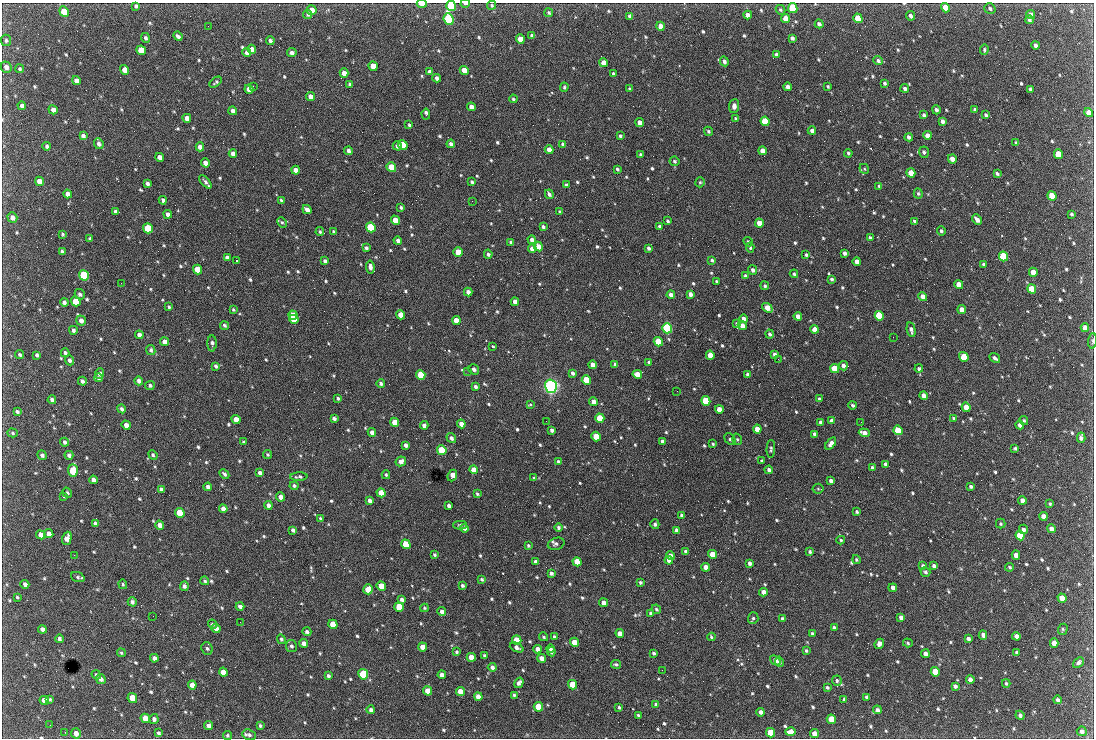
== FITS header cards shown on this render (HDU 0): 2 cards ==
NAXIS1  =                 1092 /fastest changing axis
NAXIS2  =                  736 /next to fastest changing axis

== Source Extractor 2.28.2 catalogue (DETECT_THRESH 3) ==
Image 1092 x 736 px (HDU 0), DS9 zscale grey, 1 PNG px = 1 image px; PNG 1096 x 740 px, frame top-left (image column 1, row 736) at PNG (2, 3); each listed source drawn as its Kron ellipse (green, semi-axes under 4 px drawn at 4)
Background 2470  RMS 46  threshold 137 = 3 sigma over >= 5 px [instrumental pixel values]
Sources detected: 798; of the 798, the 500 brightest by FLUX_AUTO listed and drawn (298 fainter detections omitted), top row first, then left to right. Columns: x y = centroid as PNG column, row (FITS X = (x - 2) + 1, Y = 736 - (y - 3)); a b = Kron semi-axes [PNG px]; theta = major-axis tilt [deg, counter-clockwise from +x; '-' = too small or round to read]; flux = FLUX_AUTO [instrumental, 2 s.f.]
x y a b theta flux
465 3 5 2 - 5.5e+03
422 4 5 3 - 2.8e+04
492 5 5 4 - 4.7e+03
136 6 4 4 - 6.5e+03
451 6 5 5 - 2.4e+05
793 8 5 4 - 1.8e+05
945 8 5 4 - 5.3e+04
990 9 6 5 - 6.8e+03
312 10 5 4 - 4.1e+04
780 10 5 4 - 5.1e+03
64 12 5 4 - 7.3e+04
549 13 4 4 - 5.0e+03
1031 14 5 4 - 1.1e+04
308 15 5 4 - 5.5e+03
748 15 4 4 - 1.8e+04
630 16 4 4 - 1.4e+04
910 16 4 4 - 9.1e+03
785 18 4 4 - 2.3e+04
858 18 5 4 - 8.1e+04
449 19 6 5 - 4.9e+05
1029 20 4 4 - 8.4e+03
819 24 4 3 - 9.8e+03
208 26 2 2 - 4.6e+03
660 26 4 4 - 2.9e+04
178 36 5 3 - 9.6e+03
532 36 4 3 - 7.7e+03
145 38 5 4 - 7.2e+03
792 38 4 4 - 8.8e+03
520 39 5 4 - 3.7e+04
6 40 6 5 - 5.6e+03
270 41 4 3 - 1.0e+04
1035 45 4 3 - 1.1e+04
252 49 4 4 - 1.8e+04
141 50 5 4 - 5.7e+04
984 50 5 3 - 4.3e+03
247 53 4 4 - 1.2e+04
292 53 5 4 - 1.3e+04
777 55 4 3 - 7.9e+03
724 61 5 4 - 9.3e+03
878 61 5 4 - 8.1e+03
603 63 4 4 - 2.7e+04
373 66 5 4 - 4.5e+04
6 67 6 5 - 1.5e+04
20 69 4 4 - 5.2e+03
125 70 5 4 - 3.4e+04
464 70 4 4 - 3.0e+04
429 72 4 3 - 1.0e+04
344 73 4 4 - 2.4e+04
613 74 4 3 - 5.8e+03
437 78 4 3 - 9.9e+03
76 80 4 4 - 1.9e+04
216 82 7 4 39 5.6e+03
884 83 4 3 - 5.7e+03
350 84 3 3 - 4.4e+03
253 86 2 2 - 2.0e+04
828 86 3 3 - 4.5e+03
564 87 4 3 - 4.8e+03
788 87 4 4 - 1.5e+04
905 88 4 4 - 7.8e+03
249 89 5 4 - 2.4e+04
630 89 4 4 - 6.1e+03
1030 89 4 3 - 4.5e+03
311 96 4 4 - 2.0e+04
513 99 4 4 - 4.5e+03
22 106 4 4 - 1.4e+04
734 106 7 5 84 1.4e+04
471 107 4 4 - 2.4e+04
975 109 3 3 - 6.6e+03
53 110 5 4 - 1.6e+04
936 110 4 4 - 9.1e+03
233 111 4 4 - 1.2e+04
1089 112 4 4 - 3.5e+04
426 114 5 3 - 1.2e+04
924 115 3 3 - 8.0e+03
986 115 4 3 - 6.3e+03
187 118 4 4 - 1.8e+04
736 119 4 3 - 6.9e+03
765 121 5 4 - 1.3e+05
942 121 4 3 - 1.1e+04
640 122 4 4 - 1.6e+04
409 125 4 3 - 4.4e+03
708 131 5 4 - 5.2e+03
812 131 4 4 - 1.2e+04
927 135 4 4 - 2.1e+04
83 136 4 4 - 9.5e+03
620 136 4 3 - 6.8e+03
909 137 4 3 - 9.5e+03
1016 143 4 3 - 6.5e+03
99 144 5 4 - 1.1e+04
451 144 4 4 - 9.8e+03
563 144 4 4 - 9.5e+03
403 145 5 4 - 1.3e+05
47 146 4 4 - 7.1e+03
397 146 4 4 - 9.4e+03
200 147 4 4 - 1.6e+04
549 150 4 4 - 2.9e+04
349 151 4 3 - 1.1e+04
762 151 4 4 - 2.8e+04
924 152 5 5 - 7.6e+03
233 153 4 4 - 1.6e+04
848 153 4 3 - 5.7e+03
1058 154 5 4 - 8.9e+04
641 155 4 3 - 4.7e+03
160 157 4 4 - 1.5e+04
952 159 4 4 - 2.4e+04
674 161 5 5 - 5.2e+03
205 163 4 4 - 1.9e+04
391 167 5 4 - 1.3e+05
617 169 4 3 - 5.2e+03
864 169 5 4 - 4.3e+03
295 170 4 4 - 2.1e+04
911 173 5 4 - 5.0e+04
997 173 4 3 - 7.0e+03
39 181 5 4 - 2.9e+04
205 182 8 4 -48 9.7e+03
472 182 3 3 - 5.7e+03
700 182 5 4 - 4.8e+03
147 183 4 3 - 8.4e+03
566 185 3 3 - 6.7e+03
879 186 3 3 - 4.6e+03
68 194 4 4 - 1.7e+04
549 194 5 3 - 6.8e+03
918 194 5 4 - 5.1e+03
1052 196 5 4 - 6.8e+04
163 200 4 3 - 7.8e+03
281 200 4 3 - 4.5e+03
472 201 2 2 - 7.6e+03
401 207 3 3 - 5.4e+03
307 210 5 4 - 1.8e+04
115 212 4 3 - 8.4e+03
560 212 3 3 - 4.9e+03
168 214 4 4 - 1.1e+04
1072 214 3 3 - 4.8e+03
12 218 5 4 - 1.6e+04
395 220 5 4 - 4.9e+04
977 220 6 4 -52 1.4e+04
668 221 3 3 - 5.0e+03
914 221 4 3 - 4.4e+03
282 222 5 4 - 4.4e+03
759 223 4 4 - 3.5e+04
660 226 4 3 - 7.3e+03
371 227 5 4 - 2.3e+05
543 227 4 3 - 7.6e+03
148 228 5 4 - 1.8e+05
941 231 4 4 - 5.5e+03
320 232 4 3 - 4.9e+03
334 232 3 3 - 4.6e+03
62 234 3 3 - 4.3e+03
870 238 4 3 - 8.4e+03
90 239 3 3 - 4.9e+03
532 240 4 4 - 1.4e+04
398 241 4 3 - 1.0e+04
511 242 4 3 - 5.6e+03
748 242 5 4 - 5.4e+03
538 246 5 4 - 2.4e+04
366 248 4 3 - 6.7e+03
649 248 4 3 - 7.8e+03
750 248 5 4 - 5.2e+03
532 249 4 4 - 2.2e+04
62 251 4 3 - 6.2e+03
458 252 5 4 - 7.3e+04
845 253 4 3 - 9.8e+03
488 254 4 4 - 7.3e+03
806 255 3 3 - 4.8e+03
1003 256 5 4 - 2.2e+05
227 257 4 3 - 1.1e+04
712 260 4 3 - 5.7e+03
236 261 3 2 - 1.1e+05
325 261 4 3 - 7.6e+03
857 261 4 4 - 2.3e+04
983 264 3 3 - 5.2e+03
370 267 6 4 -82 1.1e+04
198 270 5 4 - 7.8e+04
753 270 5 4 - 9.9e+03
1033 272 4 4 - 3.8e+04
794 274 4 4 - 6.0e+03
84 275 5 4 - 2.7e+05
745 276 4 3 - 7.3e+03
832 279 4 4 - 5.8e+03
716 281 3 3 - 4.3e+03
121 283 2 2 - 8.8e+03
959 284 4 4 - 3.0e+04
765 286 4 4 - 5.7e+03
1032 289 5 4 - 8.1e+04
468 292 4 4 - 1.5e+04
80 294 5 5 - 8.2e+03
690 294 4 4 - 1.4e+04
671 295 4 4 - 1.5e+04
923 296 4 4 - 2.1e+04
76 301 5 4 - 9.8e+04
64 302 4 4 - 9.1e+03
515 302 4 4 - 1.7e+04
169 307 3 3 - 4.6e+03
767 308 6 4 -37 3.2e+04
233 310 4 4 - 4.4e+03
962 310 4 4 - 3.1e+04
293 315 5 4 - 6.0e+04
400 315 4 4 - 3.3e+04
798 316 4 4 - 2.1e+04
879 316 5 4 - 2.4e+05
294 319 5 4 - 6.5e+04
744 319 4 4 - 1.2e+04
81 320 5 4 - 1.3e+04
456 320 4 4 - 4.0e+04
737 324 4 4 - 5.6e+03
224 325 5 4 - 6.1e+03
742 326 4 4 - 2.4e+04
667 328 5 5 - 5.5e+05
1085 328 4 4 - 2.0e+04
815 329 4 4 - 2.9e+04
73 330 4 3 - 8.6e+03
911 330 7 4 -78 1.1e+04
769 334 4 4 - 7.1e+03
139 335 4 4 - 1.4e+04
893 337 2 2 - 1.5e+04
1092 341 8 3 86 5.1e+03
165 342 4 4 - 1.8e+04
658 342 5 4 - 1.5e+05
212 343 8 4 90 1.0e+04
493 346 4 3 - 6.5e+03
151 350 5 4 - 6.4e+03
65 353 4 4 - 8.3e+03
775 354 4 4 - 1.0e+04
20 355 5 3 - 5.6e+03
37 355 4 3 - 6.9e+03
710 355 4 4 - 3.4e+04
964 357 5 4 - 8.6e+04
995 358 5 3 - 9.4e+03
778 359 2 2 - 1.2e+04
70 360 5 4 - 8.2e+03
649 362 3 3 - 5.2e+03
615 364 4 3 - 6.9e+03
593 365 4 4 - 2.1e+04
216 366 4 3 - 6.5e+03
843 366 5 4 - 1.1e+04
474 369 6 4 -36 1.3e+04
835 369 5 4 - 8.3e+04
919 369 4 4 - 6.0e+03
468 371 2 2 - 6.1e+03
100 373 5 4 - 1.2e+04
573 373 4 3 - 8.3e+03
637 374 5 4 - 3.1e+04
748 374 4 3 - 8.5e+03
421 375 5 4 - 1.1e+05
98 378 4 4 - 5.1e+03
586 380 5 4 - 9.5e+04
82 381 4 3 - 8.4e+03
139 381 4 4 - 1.0e+04
381 383 4 4 - 6.1e+03
150 385 5 4 - 7.3e+03
551 386 7 6 - 1.3e+06
475 387 4 3 - 7.4e+03
677 391 2 2 - 5.8e+03
924 396 4 4 - 1.9e+04
338 398 3 3 - 4.8e+03
819 399 4 3 - 7.5e+03
52 400 4 3 - 8.4e+03
706 401 5 4 - 1.4e+05
594 402 4 4 - 2.6e+04
530 404 4 3 - 1.0e+04
853 405 4 3 - 6.1e+03
966 407 4 4 - 3.8e+04
122 409 4 3 - 8.8e+03
719 409 4 4 - 3.2e+04
17 412 4 3 - 6.4e+03
334 418 4 3 - 9.1e+03
600 418 5 4 - 1.1e+05
953 418 4 3 - 4.4e+03
236 419 5 4 - 3.8e+04
546 421 2 2 - 6.3e+03
832 421 4 4 - 1.4e+04
1024 421 4 4 - 4.6e+03
395 422 5 4 - 5.2e+04
821 422 4 3 - 1.1e+04
861 422 2 2 - 5.9e+03
461 424 4 4 - 1.8e+04
126 425 5 4 - 2.2e+04
424 425 4 4 - 1.2e+04
1020 425 4 4 - 1.3e+04
757 429 4 4 - 2.7e+04
552 430 4 3 - 9.6e+03
898 430 5 4 - 1.4e+05
372 432 4 4 - 1.6e+04
13 433 5 4 - 4.8e+03
864 433 5 4 - 2.2e+04
815 434 4 3 - 1.1e+04
596 437 5 4 - 8.4e+04
451 438 5 4 - 1.1e+04
1081 438 5 4 - 1.1e+04
730 439 6 4 -49 7.1e+03
737 439 6 4 -74 5.2e+03
663 441 4 3 - 1.0e+04
65 442 4 3 - 8.9e+03
244 442 4 3 - 4.5e+03
713 444 3 3 - 4.4e+03
831 444 7 4 54 1.5e+04
406 445 4 3 - 1.1e+04
1015 448 4 3 - 5.4e+03
771 449 9 4 87 6.0e+03
442 450 5 4 - 1.6e+05
42 455 5 4 - 8.6e+03
69 455 4 4 - 8.8e+03
153 455 5 3 - 4.9e+03
268 455 5 4 - 4.4e+03
401 461 5 4 - 1.6e+04
762 461 4 3 - 6.9e+03
558 462 4 3 - 6.3e+03
885 464 4 3 - 8.4e+03
872 468 4 3 - 6.6e+03
473 470 4 4 - 2.7e+04
769 470 4 3 - 8.7e+03
73 471 6 5 - 1.5e+05
260 473 4 4 - 1.1e+04
224 474 6 4 -46 7.3e+03
386 475 4 3 - 4.9e+03
452 475 6 4 67 3.4e+04
299 477 8 4 2 7.3e+03
534 478 4 3 - 5.1e+03
93 480 4 4 - 1.2e+04
831 481 4 4 - 1.2e+04
294 486 4 4 - 7.1e+03
971 486 4 3 - 7.0e+03
208 487 4 4 - 1.1e+04
161 489 4 4 - 6.2e+03
818 489 5 5 - 4.7e+03
67 493 5 4 - 5.4e+03
381 493 5 4 - 4.2e+04
477 494 3 3 - 4.3e+03
64 496 4 3 - 4.6e+03
281 497 4 4 - 1.9e+04
369 500 4 4 - 1.1e+04
1022 500 4 4 - 1.6e+04
1050 504 3 3 - 4.5e+03
268 505 4 4 - 1.4e+04
449 506 3 3 - 7.9e+03
223 509 4 4 - 1.6e+04
857 512 3 3 - 5.3e+03
180 513 5 4 - 7.8e+04
682 515 4 3 - 8.5e+03
1043 516 4 4 - 2.0e+04
320 518 4 3 - 5.1e+03
95 523 4 3 - 8.4e+03
655 524 5 4 - 7.2e+03
1001 524 5 4 - 4.4e+03
160 525 4 4 - 2.1e+04
460 525 7 4 -1 5.5e+03
558 527 4 4 - 7.0e+03
464 528 4 4 - 1.0e+04
1023 529 5 4 - 9.9e+03
1051 529 4 4 - 1.6e+04
293 530 4 4 - 9.3e+03
677 530 4 3 - 1.1e+04
49 534 5 4 - 2.2e+04
41 535 5 4 - 2.4e+04
1020 535 5 4 - 1.1e+05
67 538 7 4 73 2.6e+04
841 540 4 3 - 4.4e+03
406 544 5 4 - 1.1e+05
556 544 8 6 17 8.2e+03
528 545 4 4 - 4.7e+03
686 551 4 3 - 8.2e+03
810 552 4 3 - 5.6e+03
712 554 4 4 - 5.6e+04
74 555 3 2 - 4.3e+03
434 555 4 3 - 5.7e+03
1016 555 4 4 - 2.2e+04
670 556 4 4 - 1.6e+04
669 560 4 3 - 1.9e+04
856 560 4 4 - 4.5e+03
536 562 4 4 - 1.1e+04
577 562 5 4 - 6.9e+04
749 563 4 3 - 9.3e+03
923 565 3 3 - 5.8e+03
934 566 3 3 - 7.7e+03
706 567 4 4 - 2.1e+04
1010 567 4 4 - 5.0e+03
925 572 5 4 - 6.0e+03
551 573 4 4 - 7.8e+03
78 577 7 5 -20 6.6e+03
482 579 4 3 - 5.1e+03
205 581 4 3 - 5.3e+03
640 582 3 3 - 5.6e+03
25 584 4 4 - 1.1e+04
123 584 5 4 - 4.5e+03
184 586 5 4 - 8.4e+03
381 586 5 4 - 5.2e+04
462 586 4 3 - 6.0e+03
893 588 4 4 - 1.7e+04
368 589 5 5 - 4.9e+04
763 592 4 4 - 1.7e+04
17 597 3 3 - 4.3e+03
1062 598 5 4 - 4.2e+04
402 600 4 4 - 8.6e+03
132 602 5 4 - 9.1e+03
604 603 4 4 - 1.7e+04
240 606 4 3 - 9.5e+03
399 607 5 4 - 8.6e+04
425 608 4 3 - 4.6e+03
656 609 5 4 - 5.4e+03
442 611 4 4 - 1.1e+04
651 613 4 3 - 9.0e+03
153 616 2 2 - 1.0e+04
901 617 4 4 - 1.1e+04
753 618 6 5 - 7.1e+03
783 619 4 4 - 1.0e+04
240 622 2 2 - 4.9e+03
212 624 4 4 - 4.5e+03
333 624 5 4 - 7.5e+04
834 627 3 3 - 6.5e+03
216 628 4 4 - 1.8e+04
42 629 4 4 - 1.3e+04
1063 629 5 4 - 4.8e+03
307 632 4 4 - 7.8e+03
620 633 4 4 - 2.2e+04
812 633 4 3 - 5.0e+03
983 635 5 4 - 9.4e+03
1016 636 4 4 - 1.3e+04
544 637 5 4 - 4.3e+03
554 637 4 3 - 5.0e+03
711 637 4 3 - 4.5e+03
59 639 4 4 - 8.6e+03
281 639 5 4 - 5.3e+03
968 639 4 4 - 9.2e+03
517 640 5 4 - 9.6e+04
575 642 4 4 - 5.3e+04
304 643 4 4 - 1.6e+04
908 643 5 4 - 4.9e+03
1054 643 4 4 - 2.5e+04
879 644 5 4 - 1.2e+04
291 646 6 5 - 8.1e+03
422 647 4 4 - 2.7e+04
207 648 6 5 - 7.7e+03
517 648 7 3 -23 1.2e+04
537 649 4 4 - 1.9e+04
550 649 4 3 - 7.8e+03
806 651 3 3 - 4.8e+03
456 652 4 3 - 5.3e+03
551 652 4 4 - 6.8e+03
1017 652 4 3 - 6.2e+03
121 653 4 4 - 4.8e+03
654 653 3 3 - 6.4e+03
925 654 4 4 - 1.2e+04
484 655 4 3 - 5.2e+03
471 657 5 4 - 3.8e+04
154 658 4 4 - 1.2e+04
541 658 4 4 - 2.0e+04
775 660 6 4 -40 1.6e+04
779 662 5 3 - 5.2e+03
1078 662 6 4 42 7.4e+03
616 664 5 4 - 5.3e+03
492 667 4 4 - 1.1e+04
662 670 2 2 - 6.2e+03
223 672 4 4 - 3.3e+04
935 672 5 4 - 6.8e+04
363 674 5 4 - 2.8e+05
96 675 5 4 - 5.5e+03
442 675 4 4 - 1.8e+04
328 676 4 3 - 6.5e+03
101 679 5 4 - 1.3e+04
970 679 4 4 - 1.5e+04
837 681 5 4 - 5.8e+03
519 683 5 3 - 1.0e+04
1006 683 4 3 - 4.8e+03
192 685 4 4 - 2.5e+04
573 685 5 4 - 7.7e+04
955 686 4 4 - 9.4e+03
827 687 3 3 - 5.3e+03
428 691 5 4 - 4.3e+04
460 692 5 4 - 3.9e+04
514 695 4 3 - 5.5e+03
478 697 4 4 - 2.6e+04
867 697 4 3 - 6.8e+03
132 698 5 4 - 8.1e+04
50 699 4 4 - 4.5e+03
44 700 5 4 - 2.2e+04
844 700 4 3 - 6.3e+03
1057 700 4 4 - 7.5e+03
656 704 4 4 - 6.8e+03
538 707 5 4 - 1.1e+05
619 707 3 3 - 4.9e+03
371 710 4 4 - 9.8e+03
877 710 4 4 - 9.3e+03
760 712 4 3 - 1.2e+04
638 715 3 3 - 4.7e+03
1020 715 5 4 - 1.0e+04
145 718 5 4 - 5.2e+04
154 719 5 4 - 8.9e+03
831 719 5 4 - 7.7e+04
50 725 2 2 - 4.7e+03
209 726 4 4 - 1.8e+04
260 726 4 3 - 5.3e+03
1082 731 5 5 - 1.0e+04
65 732 2 2 - 1.0e+04
791 732 5 4 - 2.1e+04
76 733 5 5 - 1.9e+04
158 733 4 3 - 6.7e+03
771 733 5 4 - 9.0e+04
814 734 5 4 - 2.1e+04
249 735 7 5 -20 8.0e+03
228 736 4 4 - 5.1e+03
At the frame edge (FLAGS 8, measured only in part): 4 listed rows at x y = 465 3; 422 4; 451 6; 1092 341
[298 fainter detections neither listed nor drawn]